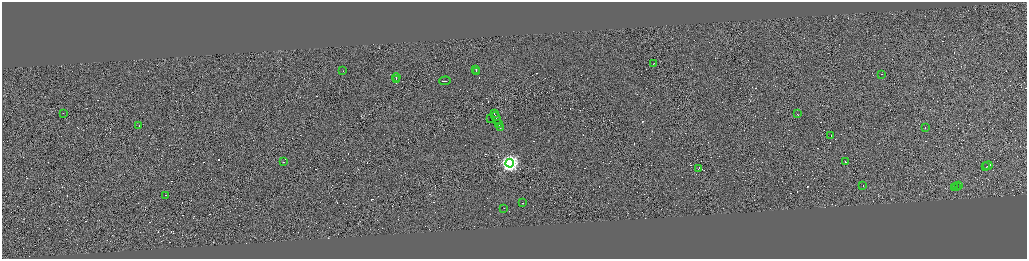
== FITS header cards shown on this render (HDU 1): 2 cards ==
NAXIS1  =                 4100
NAXIS2  =                 1026

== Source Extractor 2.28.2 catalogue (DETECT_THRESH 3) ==
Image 4100 x 1026 px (HDU 1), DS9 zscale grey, zoomed out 1/4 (1 PNG px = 4 x 4 image px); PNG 1029 x 261 px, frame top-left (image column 2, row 1026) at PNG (2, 2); each listed source drawn as its Kron ellipse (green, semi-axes under 4 px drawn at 4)
Background -0.722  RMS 4.1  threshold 12.3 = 3 sigma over >= 5 px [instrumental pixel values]
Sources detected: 552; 521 cannot appear on this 1/4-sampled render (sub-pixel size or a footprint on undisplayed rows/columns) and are neither listed nor drawn; the other 31 listed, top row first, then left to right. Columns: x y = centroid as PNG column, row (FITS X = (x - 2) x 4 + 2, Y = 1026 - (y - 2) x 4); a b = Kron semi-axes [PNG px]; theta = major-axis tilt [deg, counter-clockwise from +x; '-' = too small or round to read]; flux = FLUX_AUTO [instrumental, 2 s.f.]
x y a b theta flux
654 63 2 1 - 1.4e+04
343 70 2 1 - 1.2e+04
476 70 2 1 - 1.8e+04
477 71 3 1 - 3.7e+04
882 74 2 1 - 3.5e+04
397 77 4 1 - 6.9e+04
396 79 2 1 - 1.3e+04
445 81 5 1 - 5.1e+04
64 113 2 1 - 1.9e+04
494 114 4 1 - 4.5e+04
797 114 2 1 - 2.2e+04
496 118 6 1 -65 7.1e+04
491 119 2 1 - 3.3e+06
499 124 4 1 - 6.8e+04
139 126 2 1 - 1.3e+04
925 127 2 1 - 1.8e+04
500 128 3 1 - 2.7e+04
831 136 2 1 - 1.5e+04
283 162 2 1 - 2.8e+04
846 162 2 1 - 4.0e+04
510 163 4 4 - 6.8e+05
988 166 5 1 - 4.6e+04
986 167 2 1 - 2.1e+04
699 168 2 1 - 1.5e+04
863 185 2 1 - 1.3e+04
959 185 2 1 - 3.0e+04
957 186 3 1 - 3.3e+04
955 188 2 1 - 1.8e+04
166 195 2 1 - 2.2e+04
523 203 2 1 - 2.7e+04
504 208 2 1 - 1.2e+04
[521 sub-pixel or undisplayed-footprint detections neither listed nor drawn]